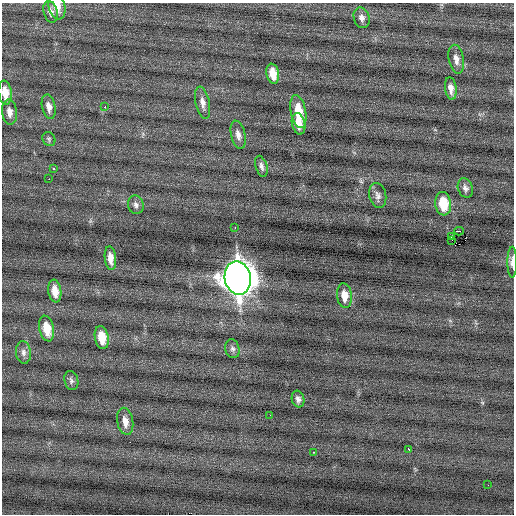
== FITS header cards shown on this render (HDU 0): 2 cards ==
NAXIS1  =                  512 / Axis length
NAXIS2  =                  512 / Axis length

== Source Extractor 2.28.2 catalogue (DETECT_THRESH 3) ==
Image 512 x 512 px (HDU 0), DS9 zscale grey, 1 PNG px = 1 image px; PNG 516 x 516 px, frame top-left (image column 1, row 512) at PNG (2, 3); each listed source drawn as its Kron ellipse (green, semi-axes under 4 px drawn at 4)
Background 0.0129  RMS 0.76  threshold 2.28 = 3 sigma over >= 5 px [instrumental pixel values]
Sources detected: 42; all 42 listed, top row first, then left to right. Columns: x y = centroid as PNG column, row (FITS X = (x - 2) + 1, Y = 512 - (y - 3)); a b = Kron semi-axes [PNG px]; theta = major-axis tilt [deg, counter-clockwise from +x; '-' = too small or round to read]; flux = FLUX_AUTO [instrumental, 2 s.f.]
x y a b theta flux
57 7 13 8 -79 550
50 12 11 7 -75 250
362 18 10 8 -72 260
456 59 14 7 -79 380
273 74 10 6 -79 670
451 88 11 5 -82 310
5 93 12 6 -83 720
203 103 16 7 -78 370
49 107 12 6 -78 320
105 107 3 3 - 51
9 112 13 7 -84 340
298 112 17 7 -79 1300
298 124 11 6 -76 480
238 135 14 7 -77 310
49 139 7 6 - 110
261 166 11 5 -74 190
54 168 3 3 - 370
49 179 2 2 - 300
465 188 10 7 -70 200
378 195 13 8 -77 240
443 204 12 8 -83 1400
136 205 9 8 - 200
235 227 3 2 - 110
459 231 4 2 - 2600
451 237 2 2 - 2100
451 240 3 2 - 140
110 258 12 5 -84 460
512 262 15 5 90 320
238 278 17 13 -78 110000
55 291 11 6 -81 620
344 296 12 7 -83 560
47 329 13 7 -77 990
102 338 12 6 -79 920
232 349 9 7 -76 190
23 352 11 7 -83 230
71 380 10 7 -74 160
298 399 8 6 -72 200
270 415 3 2 - 38
125 421 14 8 -78 450
408 449 4 3 - 540
313 452 3 2 - 320
488 485 2 2 - 44
At the frame edge (FLAGS 8, measured only in part): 3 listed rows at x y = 57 7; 5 93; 512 262